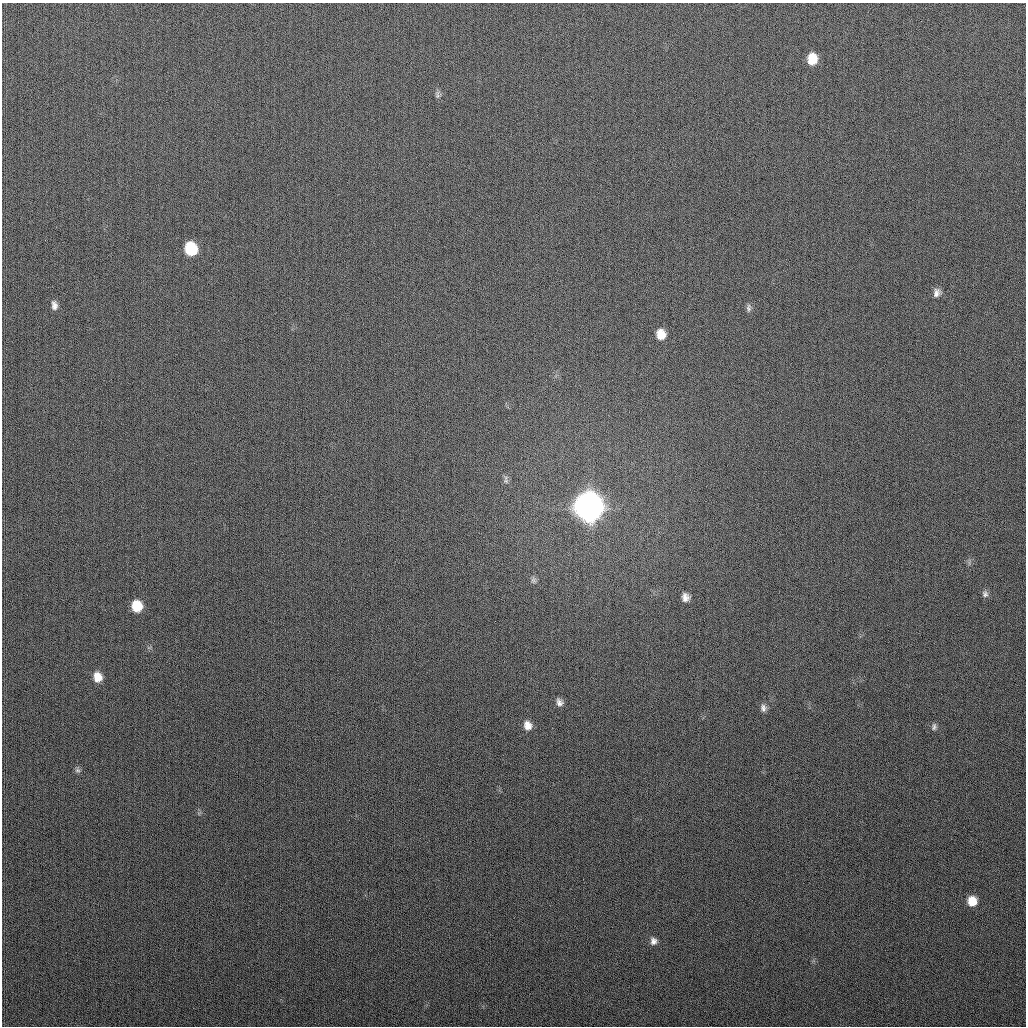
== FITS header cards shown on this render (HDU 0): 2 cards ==
NAXIS1  =                 1024
NAXIS2  =                 1024

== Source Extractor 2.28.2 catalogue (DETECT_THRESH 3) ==
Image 1024 x 1024 px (HDU 0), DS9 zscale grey, 1 PNG px = 1 image px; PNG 1028 x 1028 px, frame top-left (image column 1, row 1024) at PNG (2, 3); no overlay
Background 267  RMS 10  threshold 31.4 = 3 sigma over >= 5 px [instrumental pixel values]
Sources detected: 21; all 21 listed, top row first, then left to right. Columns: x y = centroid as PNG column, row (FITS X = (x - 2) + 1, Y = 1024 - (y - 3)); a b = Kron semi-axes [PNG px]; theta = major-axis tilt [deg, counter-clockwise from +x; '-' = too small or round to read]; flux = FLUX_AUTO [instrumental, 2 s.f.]
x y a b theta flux
812 59 10 8 85 1.4e+04
437 95 12 5 79 1.9e+03
191 249 11 9 -75 3.6e+04
937 293 11 8 64 4.1e+03
54 305 11 7 -80 3.7e+03
749 308 11 6 84 2.4e+03
661 334 10 8 -80 9.3e+03
506 481 9 6 -77 1.9e+03
589 506 12 11 - 1.6e+06
533 580 9 7 -89 2.1e+03
985 594 9 8 - 2.4e+03
685 597 9 8 - 4.6e+03
137 606 10 8 -75 1.9e+04
98 677 10 8 -80 9.1e+03
559 702 9 8 - 3.5e+03
763 708 9 7 -80 3.0e+03
527 725 10 8 -67 6.0e+03
934 727 9 5 81 1.8e+03
78 770 8 6 -2 1.6e+03
972 901 9 9 - 1.2e+04
653 941 9 8 - 3.3e+03